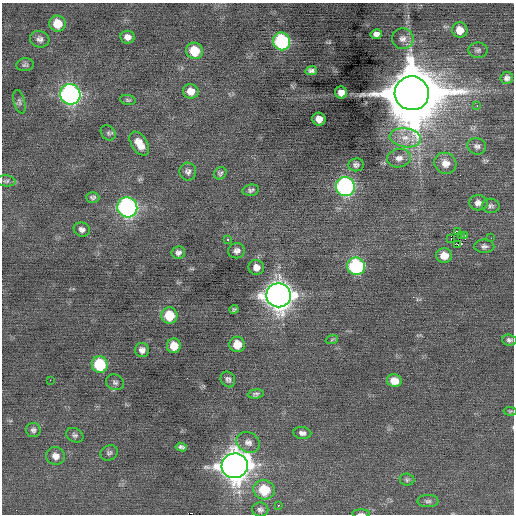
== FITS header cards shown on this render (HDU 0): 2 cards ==
NAXIS1  =                  512 / Axis length
NAXIS2  =                  512 / Axis length

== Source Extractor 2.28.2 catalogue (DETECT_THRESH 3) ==
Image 512 x 512 px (HDU 0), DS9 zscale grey, 1 PNG px = 1 image px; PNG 516 x 516 px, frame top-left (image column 1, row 512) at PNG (2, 3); each listed source drawn as its Kron ellipse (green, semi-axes under 4 px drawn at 4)
Background -0.0232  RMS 0.79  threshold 2.36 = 3 sigma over >= 5 px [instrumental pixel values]
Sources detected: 79; all 79 listed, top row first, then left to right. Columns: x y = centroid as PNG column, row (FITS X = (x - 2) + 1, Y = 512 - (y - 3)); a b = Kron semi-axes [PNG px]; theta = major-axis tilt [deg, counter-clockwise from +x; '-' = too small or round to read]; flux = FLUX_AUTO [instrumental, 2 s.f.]
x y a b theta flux
57 24 8 8 - 880
460 30 8 7 - 620
376 34 6 4 16 380
127 37 7 6 - 280
40 39 10 8 -16 230
403 39 11 10 - 310
282 41 9 8 - 6200
478 50 9 7 0 160
194 51 8 8 - 1400
25 65 9 6 7 130
311 71 6 4 9 150
507 78 6 6 - 180
191 91 8 7 - 540
341 92 6 6 - 340
412 93 17 17 - 510000
70 94 10 10 - 16000
128 100 8 5 -10 96
19 102 12 5 -76 170
477 106 4 3 - 44
319 119 6 6 - 390
108 133 8 6 -47 120
405 138 16 9 -8 700
139 143 13 7 -58 700
477 146 9 8 - 200
399 158 12 9 10 350
445 163 11 10 - 530
356 165 8 6 8 150
188 172 9 8 - 210
220 173 7 5 37 110
6 181 9 5 -5 130
345 187 9 9 - 13000
251 190 8 5 9 140
93 198 6 5 - 140
478 203 9 7 -1 300
491 206 9 7 -2 150
127 207 10 9 - 14000
82 229 8 7 - 210
458 231 2 2 - 3100
465 235 2 2 - 520
461 236 2 2 - 27
451 238 2 2 - 380
491 238 2 2 - 23
227 239 3 3 - 88
458 245 4 3 - 4300
484 246 10 6 0 170
237 251 8 7 - 230
178 253 7 6 - 190
444 256 8 7 - 610
356 266 9 8 - 6200
256 267 8 7 - 350
279 295 12 12 - 62000
234 309 4 3 - 91
169 315 8 8 - 1500
332 339 6 4 20 72
509 340 7 5 -4 140
237 344 8 7 - 790
174 346 7 7 - 690
142 350 7 7 - 260
100 364 8 8 - 3000
228 379 8 7 - 160
50 380 2 2 - 140
394 381 7 6 - 580
115 382 9 7 -26 160
256 394 8 4 8 130
510 411 6 4 -7 74
33 430 7 7 - 160
302 433 9 6 -7 220
75 435 9 7 -27 150
248 442 12 10 -28 330
181 447 6 4 -8 130
109 453 9 7 27 140
55 456 9 9 - 380
235 466 13 12 - 70000
407 480 7 6 - 110
264 490 11 9 -17 1700
428 501 10 6 0 160
278 505 2 2 - 160
260 510 8 7 - 160
361 514 9 3 0 91
At the frame edge (FLAGS 8, measured only in part): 2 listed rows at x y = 510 411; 361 514